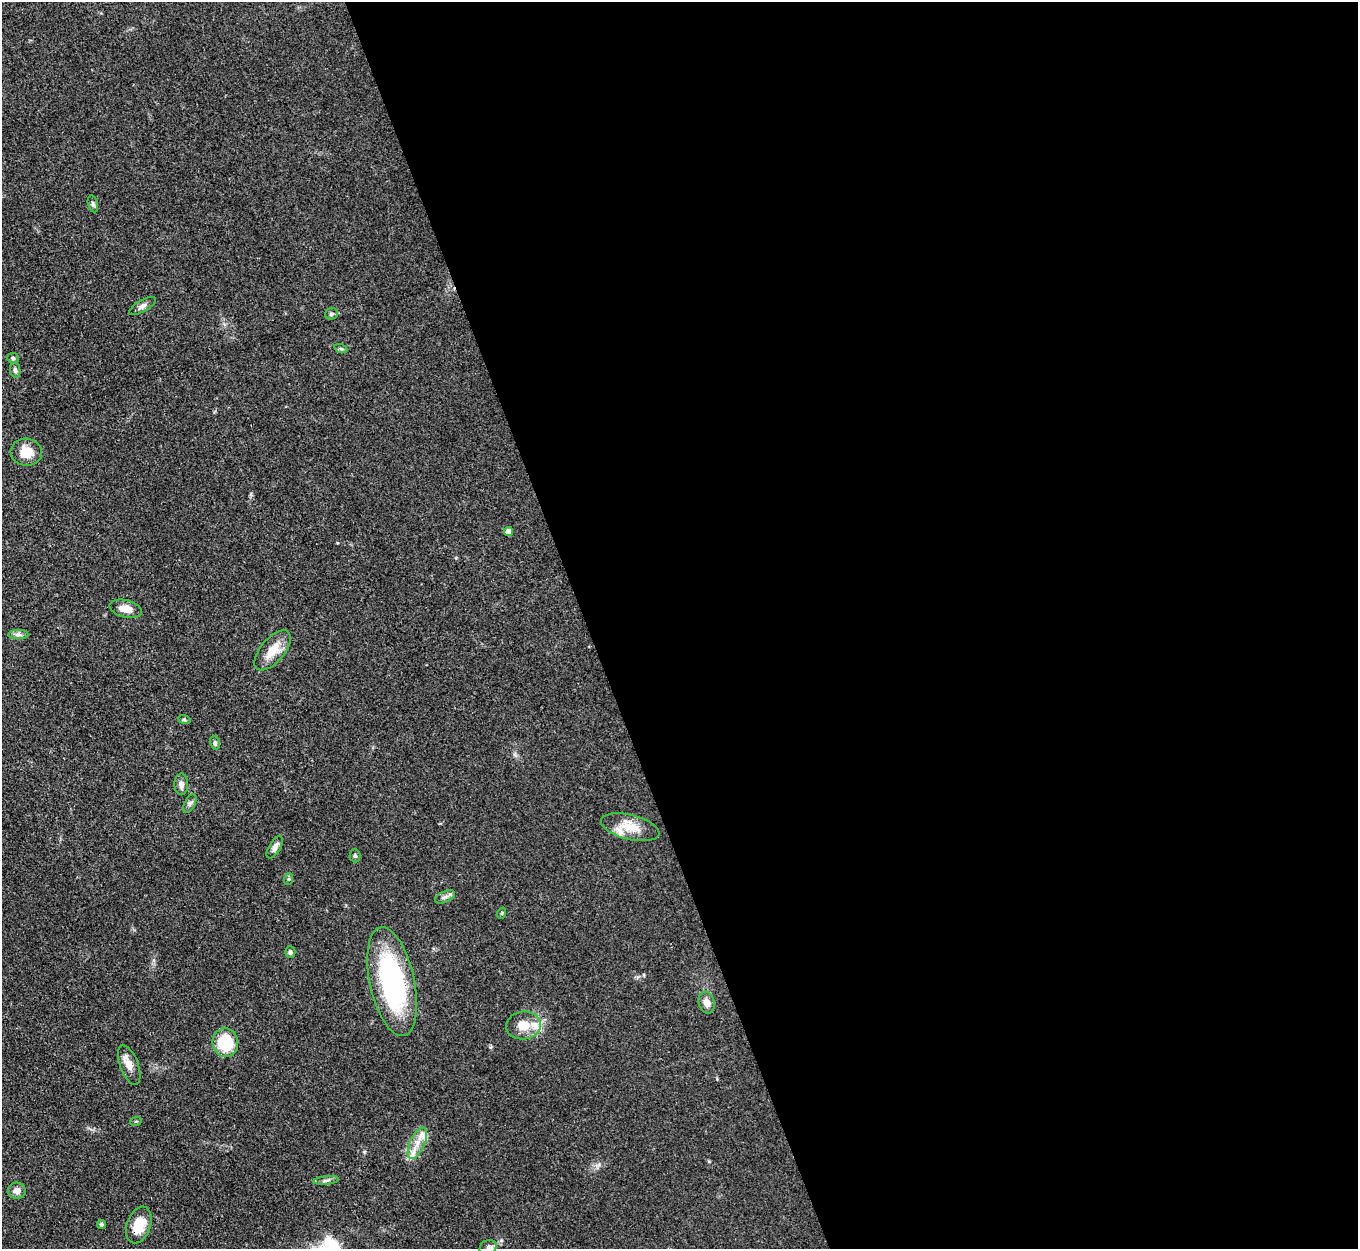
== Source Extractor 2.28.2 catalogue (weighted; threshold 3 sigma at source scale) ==
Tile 8 of 4 x 4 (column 4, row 2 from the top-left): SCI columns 4070-5425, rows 2770-4016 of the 5427 x 5413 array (HDU 1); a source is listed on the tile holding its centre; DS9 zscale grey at full resolution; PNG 1360 x 1251 px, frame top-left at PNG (2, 2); each listed source drawn as its Kron ellipse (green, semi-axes under 4 px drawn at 4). Shown black and unused: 57% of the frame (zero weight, under 3 of 4 exposures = <1% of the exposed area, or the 3 px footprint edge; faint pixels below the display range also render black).
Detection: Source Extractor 2.28.2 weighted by HDU 2 'WHT'; one run over the whole footprint, this tile lists its part. Background 0.0823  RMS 0.0061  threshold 0.0273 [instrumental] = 3 sigma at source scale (4.5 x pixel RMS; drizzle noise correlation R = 1.50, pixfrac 1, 0.05/0.05 arcsec/px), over >= 5 px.
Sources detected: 38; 4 inside a brighter listed object's ellipse — not listed separately; the other 34 listed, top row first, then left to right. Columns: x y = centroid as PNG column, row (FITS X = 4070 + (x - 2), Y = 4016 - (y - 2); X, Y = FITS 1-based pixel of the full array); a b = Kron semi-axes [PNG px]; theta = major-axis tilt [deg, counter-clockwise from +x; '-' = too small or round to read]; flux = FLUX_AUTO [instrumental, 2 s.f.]
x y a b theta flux
93 204 8 5 -76 1.3
142 306 15 5 30 2.6
331 314 6 5 - 1.4
341 349 7 4 -18 0.95
13 358 6 5 - 1.1
15 370 8 5 -80 1.5
26 452 16 13 -7 11
508 532 4 4 - 4.8
126 609 16 8 -14 7
19 635 10 4 0 1.8
273 650 24 12 49 11
184 719 6 4 -20 0.8
215 743 7 4 -81 1.3
181 784 11 7 -90 2.8
190 803 10 5 63 1.7
630 827 30 12 -14 12
275 847 12 5 58 3
355 856 6 5 - 1.1
289 879 6 4 71 0.79
445 897 10 5 24 1.9
502 913 6 3 72 0.61
290 952 5 5 - 1.4
392 982 55 22 -78 96
707 1003 11 8 -73 4.5
523 1025 17 14 7 9.5
225 1043 14 12 -77 30
129 1065 21 9 -70 5.7
136 1121 6 3 19 0.59
417 1143 17 7 65 6.5
326 1180 13 4 7 1.6
17 1191 9 8 - 3.6
102 1225 4 4 - 0.9
139 1225 19 11 71 15
488 1248 9 7 34 2
Overlapping masked pixels (flux is a lower limit): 1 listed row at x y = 139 1225
Isophote crosses this tile's border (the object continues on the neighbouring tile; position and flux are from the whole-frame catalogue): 1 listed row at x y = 488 1248